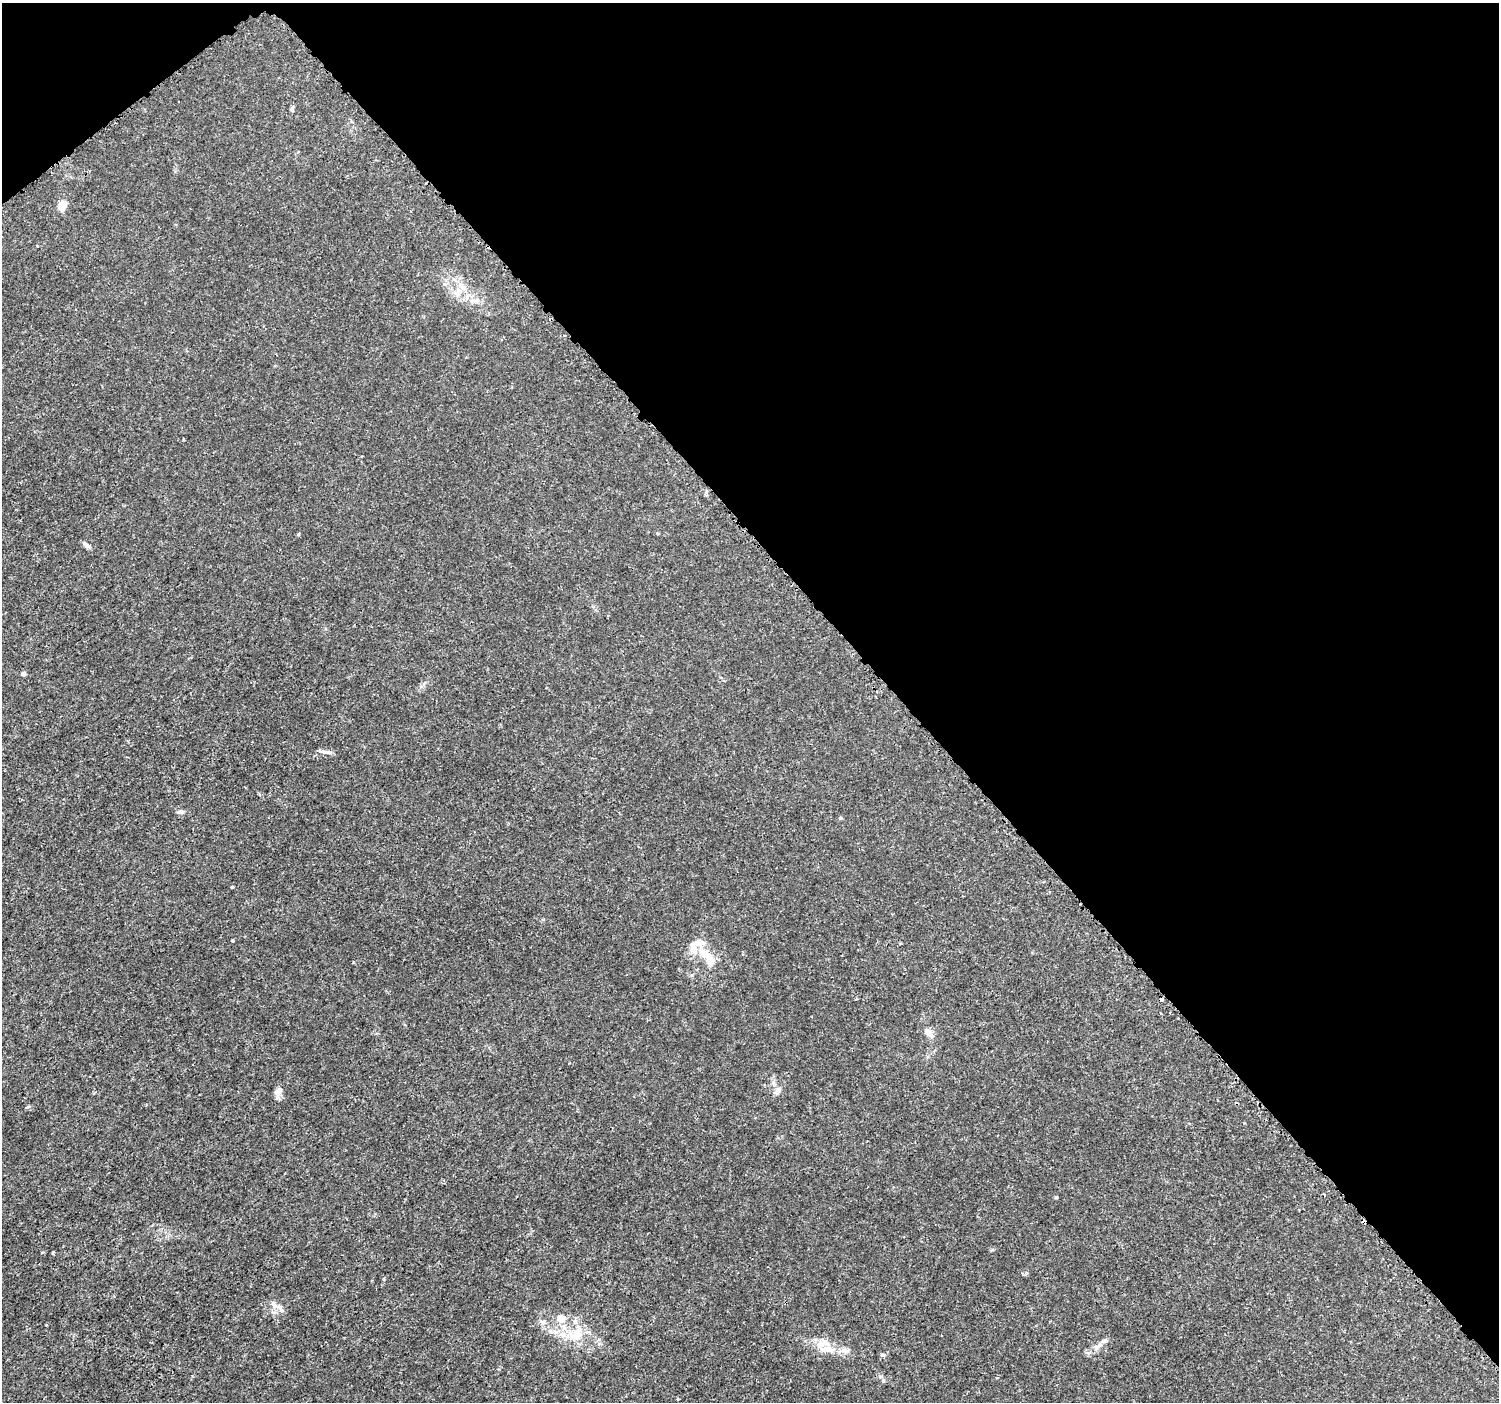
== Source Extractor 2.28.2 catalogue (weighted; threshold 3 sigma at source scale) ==
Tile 3 of 4 x 4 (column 3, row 1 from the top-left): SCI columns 3017-4513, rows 4366-5765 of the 6039 x 5993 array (HDU 1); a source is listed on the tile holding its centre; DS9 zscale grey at full resolution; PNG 1501 x 1404 px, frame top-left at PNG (2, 3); no overlay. Shown black and unused: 41% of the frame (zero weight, under 3 of 5 exposures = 2% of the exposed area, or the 3 px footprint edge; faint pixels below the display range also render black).
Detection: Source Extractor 2.28.2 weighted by HDU 2 'WHT'; one run over the whole footprint, this tile lists its part. Background 0.0015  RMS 6.9e-04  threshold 0.0031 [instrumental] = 3 sigma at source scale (4.5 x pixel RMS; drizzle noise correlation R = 1.50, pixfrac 1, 0.0396/0.0396 arcsec/px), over >= 5 px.
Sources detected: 25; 2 cosmic-ray / hot-pixel residue — not listed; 4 inside a brighter listed object's ellipse — not listed separately; the other 19 listed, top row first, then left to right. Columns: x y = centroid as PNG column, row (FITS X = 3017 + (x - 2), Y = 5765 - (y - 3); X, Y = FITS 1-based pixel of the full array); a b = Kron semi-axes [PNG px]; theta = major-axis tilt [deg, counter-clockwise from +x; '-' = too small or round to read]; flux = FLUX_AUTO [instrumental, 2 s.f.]
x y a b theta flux
292 109 7 5 -79 0.11
298 152 4 3 - 0.068
62 205 11 8 59 0.86
463 287 13 7 -26 0.48
86 545 10 6 -44 0.21
23 674 6 5 - 0.14
327 752 16 5 -5 0.29
181 812 8 6 2 0.18
704 954 18 12 -41 1.2
929 1033 16 7 -48 0.4
778 1091 12 7 63 0.33
278 1092 13 8 49 0.38
279 1306 10 6 -23 0.3
561 1319 12 11 - 0.67
543 1322 8 7 - 0.26
575 1337 20 15 -4 1.5
1098 1346 13 5 27 0.34
826 1349 26 9 -3 1.1
882 1355 5 4 - 0.13
Unlisted compact peaks at least as high as the median listed source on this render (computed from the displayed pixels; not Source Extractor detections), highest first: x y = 1056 1197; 232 887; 232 940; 46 1325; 883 1381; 53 1253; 840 818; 298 534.